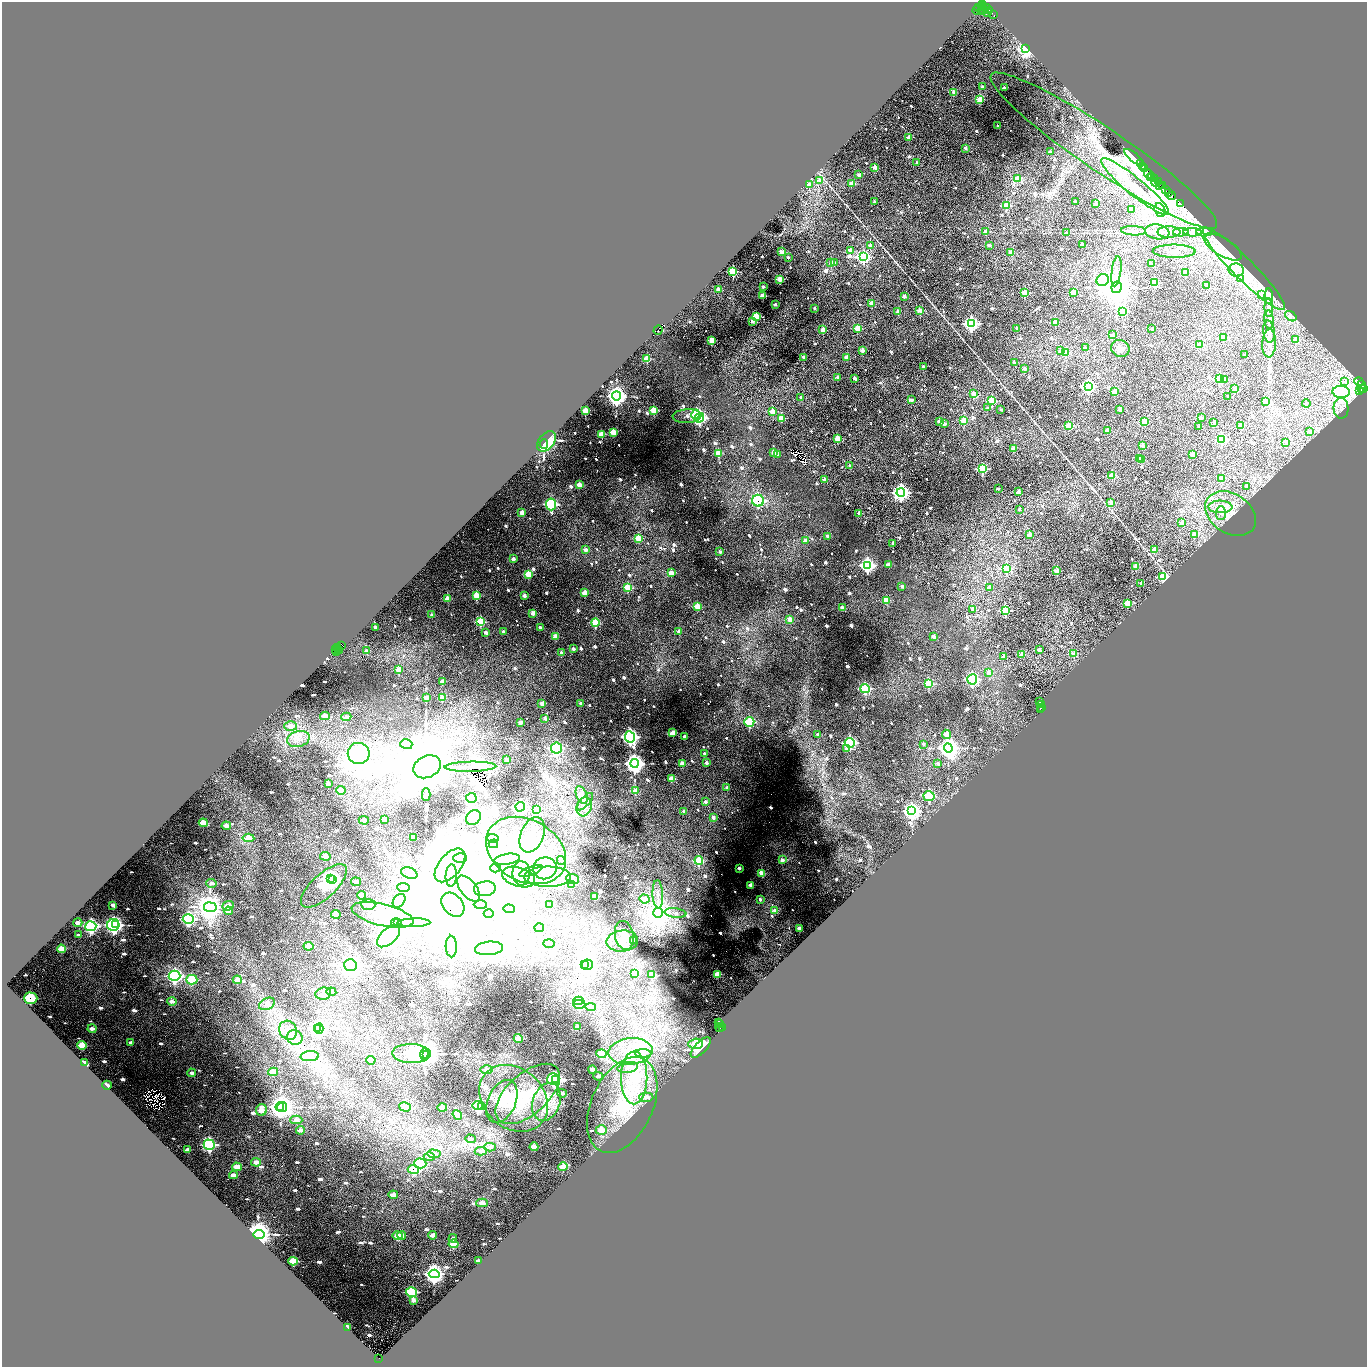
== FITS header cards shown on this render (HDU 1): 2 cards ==
NAXIS1  =                 2729
NAXIS2  =                 2729

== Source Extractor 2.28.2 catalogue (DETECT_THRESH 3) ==
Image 2729 x 2729 px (HDU 1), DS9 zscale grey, zoomed out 1/2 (1 PNG px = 2 x 2 image px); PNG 1369 x 1369 px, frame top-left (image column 1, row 2729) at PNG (2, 2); each listed source drawn as its Kron ellipse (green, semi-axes under 4 px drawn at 4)
Background 0.374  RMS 0.04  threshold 0.121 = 3 sigma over >= 5 px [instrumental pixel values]
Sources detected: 1386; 105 cannot appear on this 1/2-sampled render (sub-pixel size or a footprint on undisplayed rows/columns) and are neither listed nor drawn; of the other 1281, the 500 brightest by FLUX_AUTO listed and drawn (781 fainter detections omitted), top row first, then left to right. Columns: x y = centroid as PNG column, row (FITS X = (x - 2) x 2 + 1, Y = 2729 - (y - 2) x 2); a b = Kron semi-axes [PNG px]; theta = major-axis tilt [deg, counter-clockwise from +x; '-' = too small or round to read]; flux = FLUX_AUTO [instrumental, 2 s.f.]
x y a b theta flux
983 5 3 2 - 760
982 7 2 1 - 370
986 7 3 1 - 580
979 8 2 2 - 350
981 9 4 1 - 210
988 9 5 2 - 540
984 10 4 2 - 1100
977 11 4 3 - 1400
981 12 3 2 - 1000
987 12 3 2 - 970
994 15 2 1 - 240
1026 49 3 3 - 3900
982 87 2 2 - 76
1004 87 2 2 - 43
954 92 2 2 - 130
980 99 3 3 - 300
998 126 2 2 - 56
909 137 2 2 - 180
965 148 2 2 - 53
1104 151 136 21 -34 360
1050 152 2 2 - 76
1133 157 11 4 -40 320
917 163 2 2 - 35
1140 164 2 1 - 630
1143 166 3 2 - 1400
875 168 2 2 - 160
1145 168 2 2 - 690
1149 174 5 4 - 200
859 175 2 2 - 80
1152 177 2 1 - 160
1017 178 3 3 - 160
1150 178 2 1 - 500
1155 179 3 1 - 160
820 180 2 2 - 53
1158 181 3 1 - 400
1155 182 4 2 - 340
851 183 3 2 - 120
809 185 2 2 - 91
1160 185 4 2 - 920
1162 185 3 1 - 450
1135 187 43 8 -39 250
1165 190 2 1 - 150
1168 192 4 3 - 58
1172 196 4 2 - 500
874 201 2 2 - 50
1075 202 2 2 - 51
1096 204 2 2 - 54
1180 204 2 1 - 35
1006 205 3 3 - 450
1131 210 2 2 - 86
1160 210 7 5 -71 620
1133 231 12 4 -3 33
986 232 2 2 - 130
1157 232 12 7 -9 55
1169 232 11 5 0 44
1181 232 8 4 1 45
1192 232 9 4 -2 65
1204 232 8 3 -2 86
1067 233 2 2 - 64
989 245 2 2 - 71
1082 245 2 2 - 75
870 246 2 2 - 98
1223 247 21 8 -31 41
851 251 3 2 - 150
1174 251 21 6 -1 58
781 252 2 2 - 150
1011 252 2 2 - 130
788 257 2 2 - 50
863 257 4 4 - 2100
831 262 2 2 - 120
835 263 2 2 - 61
1152 264 2 2 - 62
1244 269 57 10 -45 210
1236 270 8 6 -8 46
1116 271 15 4 83 49
733 272 3 3 - 640
1185 272 3 2 - 230
1241 278 3 3 - 210
780 279 2 2 - 180
1103 280 6 6 - 1000
1155 283 3 3 - 480
1206 286 3 3 - 33
763 287 2 2 - 70
1117 287 5 5 - 18000
718 289 2 2 - 110
1073 292 2 2 - 110
1025 293 3 3 - 320
1262 294 2 2 - 79
763 296 2 2 - 240
904 296 2 2 - 77
1269 296 8 3 -86 75
775 304 2 2 - 84
872 304 3 2 - 200
814 308 2 2 - 49
1269 308 9 4 -88 55
920 310 2 2 - 150
898 311 2 2 - 100
1122 311 4 4 - 550
1291 316 6 3 -38 64
756 317 3 3 - 590
1269 320 9 4 -85 39
752 321 2 2 - 140
1055 322 2 2 - 140
971 324 4 4 - 2700
858 328 3 3 - 320
1017 328 2 2 - 64
1152 329 2 2 - 43
658 330 5 3 - 180
823 330 2 2 - 170
1269 332 11 5 -83 38
1112 335 2 2 - 39
1223 337 2 2 - 170
712 340 3 2 - 300
1296 340 3 2 - 170
1269 343 14 7 87 52
1200 345 3 3 - 190
1085 348 2 2 - 33
1120 349 9 8 - 49
862 350 2 2 - 130
1061 351 2 2 - 94
1066 352 3 3 - 240
1244 355 2 2 - 42
803 357 2 2 - 37
846 357 2 2 - 100
647 359 3 3 - 160
1014 362 3 2 - 49
923 366 2 2 - 43
1024 368 2 2 - 84
838 378 2 2 - 110
1220 378 4 3 - 370
855 379 2 2 - 120
1224 380 3 3 - 34
1344 381 2 2 - 62
1359 382 5 2 - 620
1361 384 2 1 - 270
1088 386 4 4 - 2800
1235 388 2 2 - 70
1364 388 2 2 - 710
1361 389 3 3 - 620
1360 390 2 2 - 360
1115 392 2 2 - 140
1341 392 8 6 -4 4600
974 394 3 2 - 160
617 396 4 4 - 6700
801 397 2 2 - 38
1228 397 2 2 - 51
911 400 2 2 - 87
992 401 3 3 - 550
1265 401 3 3 - 210
1306 403 4 2 - 44
987 408 2 2 - 54
1341 408 10 7 -87 47
1119 409 2 2 - 90
654 410 4 4 - 180
1001 410 2 2 - 35
585 411 3 3 - 130
773 411 3 3 - 240
696 414 5 4 - 540
687 416 14 7 3 51
699 418 5 4 - 1400
781 418 3 3 - 280
1201 418 2 2 - 77
939 421 2 2 - 84
964 421 4 3 - 300
1144 421 2 2 - 170
1214 422 2 2 - 76
944 424 2 2 - 61
1069 426 3 3 - 300
1241 426 2 2 - 160
1199 427 2 2 - 52
1107 430 2 2 - 99
613 432 4 3 - 130
1310 432 3 3 - 40
602 434 4 3 - 120
837 439 3 2 - 340
1221 439 4 3 - 1200
547 441 12 7 51 470
1286 442 3 2 - 160
544 444 5 2 - 130
1143 445 2 2 - 87
1013 448 2 2 - 85
774 452 3 3 - 81
718 453 4 3 - 150
777 454 4 3 - 39
1193 454 2 2 - 100
1140 459 2 2 - 44
1141 460 2 2 - 96
850 465 2 2 - 34
982 469 3 3 - 1100
1112 476 3 3 - 250
1221 478 2 2 - 120
825 479 2 2 - 120
579 485 3 3 - 110
1247 486 2 2 - 93
998 489 2 2 - 50
1018 491 2 2 - 73
901 492 4 4 - 5200
758 501 6 6 - 730
1111 503 2 2 - 100
551 504 6 5 - 840
1220 507 12 6 -1 67
1019 509 2 2 - 39
522 513 3 3 - 73
858 513 2 2 - 48
1221 513 7 5 88 37
1231 514 27 19 -33 240
1181 523 2 2 - 76
1029 534 2 2 - 70
1194 535 2 2 - 120
828 536 3 3 - 64
638 538 4 3 - 150
805 540 3 3 - 44
893 543 2 2 - 40
585 550 3 3 - 56
1154 550 2 2 - 150
720 552 3 2 - 37
513 559 3 3 - 47
867 565 4 4 - 2500
889 565 3 3 - 96
1136 566 2 2 - 170
1006 569 3 3 - 840
1057 571 2 2 - 140
671 573 3 3 - 92
528 574 4 3 - 200
1163 577 4 3 - 810
1141 583 2 2 - 37
902 586 3 2 - 41
628 587 4 3 - 170
989 587 3 2 - 77
585 593 3 3 - 120
476 595 4 3 - 160
524 595 3 2 - 48
448 598 3 3 - 110
886 600 3 3 - 160
1127 603 3 3 - 270
697 606 4 3 - 120
842 608 3 3 - 51
973 609 3 2 - 63
1005 610 3 3 - 710
533 613 3 3 - 80
432 615 3 3 - 39
790 619 3 3 - 84
480 622 4 4 - 300
595 623 4 4 - 260
375 627 3 2 - 37
540 628 3 2 - 50
679 631 3 2 - 54
503 632 3 2 - 36
486 633 3 2 - 51
933 636 3 3 - 56
555 637 3 3 - 86
341 645 4 3 - 1000
338 647 3 1 - 120
335 649 2 1 - 310
573 649 3 2 - 45
338 650 2 1 - 100
340 650 2 1 - 180
1039 650 2 2 - 110
336 651 3 2 - 380
366 651 4 3 - 38
562 653 3 3 - 47
1021 654 2 2 - 52
1074 654 3 3 - 230
1003 656 2 2 - 47
398 670 3 3 - 110
989 673 3 3 - 56
972 679 5 5 - 1300
443 681 3 3 - 62
929 683 4 4 - 200
865 689 5 4 - 540
426 698 4 3 - 50
442 698 3 3 - 89
1039 702 2 2 - 240
542 703 3 3 - 78
581 704 3 2 - 35
1041 704 2 2 - 280
1041 708 3 2 - 86
1040 710 3 2 - 59
325 716 5 3 - 82
346 717 5 4 - 39
545 718 3 2 - 44
520 722 3 2 - 53
749 722 5 5 - 370
291 726 6 5 - 92
673 733 3 3 - 100
947 734 4 4 - 90
818 735 3 3 - 41
630 737 5 5 - 3000
685 737 3 2 - 54
298 739 11 8 14 85
850 743 5 5 - 1200
406 744 6 5 - 34
923 744 4 3 - 33
557 748 6 5 - 720
948 748 5 4 - 8600
846 749 3 3 - 47
359 753 11 10 - 2400
704 754 3 2 - 33
507 759 3 2 - 36
635 763 4 4 - 7700
707 763 3 2 - 33
938 763 3 3 - 41
682 764 3 3 - 84
427 767 14 11 26 72000
470 767 26 5 1 63
671 779 3 3 - 97
328 783 4 2 - 53
727 788 3 2 - 44
341 790 5 3 - 68
636 791 3 3 - 110
426 795 6 3 89 38
582 795 9 5 -68 76
929 796 5 5 - 490
471 798 5 5 - 330
585 802 11 4 47 36
705 802 3 3 - 40
520 807 4 4 - 1600
584 807 9 7 72 57
537 809 4 3 - 73
684 811 3 2 - 41
911 811 4 4 - 5100
713 817 3 3 - 45
473 818 8 6 38 240
384 819 4 2 - 37
364 820 5 3 - 54
203 823 4 3 - 110
226 826 4 3 - 59
532 835 19 11 68 94
248 838 6 4 -5 98
414 838 4 3 - 34
493 838 5 4 - 85
493 844 5 4 - 210
526 850 42 31 -28 900
325 856 5 4 - 62
460 858 7 4 -1 47
507 859 13 5 9 46
561 860 4 3 - 38
699 860 4 4 - 240
782 860 3 3 - 62
450 865 20 11 50 140
495 868 5 3 - 43
545 868 12 11 - 280
739 868 3 2 - 40
531 871 12 3 21 43
409 873 8 5 -19 41
521 873 12 9 89 98
762 873 4 3 - 120
451 876 11 5 87 44
519 877 17 9 -17 120
548 877 23 10 1 440
330 879 3 3 - 1900
332 879 2 2 - 2400
572 879 6 5 - 46
356 882 5 3 - 44
212 883 5 3 - 37
571 884 4 3 - 83
751 885 3 3 - 100
324 886 29 12 43 490
403 888 6 4 -7 76
469 888 15 8 -51 4000
485 889 11 7 7 65
658 894 14 5 -88 55
361 895 4 3 - 60
595 896 3 3 - 120
644 899 5 4 - 74
760 899 3 2 - 33
399 901 7 5 53 160
113 905 4 2 - 34
368 905 7 5 -2 110
453 905 13 9 -50 130000
480 905 6 2 0 33
550 905 3 2 - 36
228 906 6 4 22 98
210 907 6 5 - 9900
509 909 6 4 -2 38
228 911 4 3 - 58
775 911 4 3 - 66
658 913 5 5 - 11000
675 913 11 4 -7 35
336 914 5 4 - 110
489 914 5 3 - 190
383 915 31 11 -13 1000
188 919 5 4 - 1400
78 922 4 3 - 45
395 923 4 3 - 3600
398 923 3 2 - 7800
414 923 16 4 1 68
113 925 6 6 - 2600
116 925 2 1 - 2500
91 926 5 5 - 1700
539 928 5 4 - 90
799 928 3 2 - 69
79 935 4 2 - 36
624 935 14 9 -78 59
388 936 14 7 43 3600
634 940 3 3 - 53
622 941 16 10 4 79
549 943 6 3 -2 38
309 946 5 4 - 120
451 947 11 5 -88 36
489 948 14 6 5 95
61 949 4 3 - 83
350 965 6 6 - 3600
585 965 3 2 - 2400
587 965 5 5 - 5300
635 973 4 3 - 120
718 974 4 3 - 190
652 975 3 3 - 140
174 976 6 5 - 1600
192 980 5 4 - 300
237 980 4 3 - 72
331 992 5 4 - 86
323 993 8 6 9 50
31 998 7 5 -1 290
172 1001 4 3 - 58
578 1001 5 4 - 710
267 1004 8 5 26 35
579 1004 6 4 0 440
591 1007 5 3 - 65
718 1022 2 1 - 210
720 1024 2 2 - 250
577 1026 4 2 - 39
317 1028 4 3 - 2700
319 1028 5 4 - 3000
719 1028 4 3 - 79
723 1028 2 1 - 88
92 1029 4 3 - 55
288 1030 10 8 -58 70
295 1037 8 7 - 100
518 1038 5 4 - 190
131 1042 4 2 - 36
696 1044 7 5 4 90
82 1045 4 3 - 140
701 1047 13 6 46 320
630 1051 22 13 5 290
411 1053 19 9 -1 1200
643 1053 8 4 0 36
424 1054 5 3 - 4100
427 1054 3 3 - 12000
601 1054 5 4 - 360
310 1056 9 5 4 54
371 1060 5 3 - 94
84 1062 3 2 - 37
628 1067 10 5 9 62
592 1069 4 3 - 75
487 1070 6 4 -1 50
273 1072 5 4 - 100
192 1073 4 3 - 33
598 1076 4 3 - 38
634 1078 26 13 89 580
553 1079 6 6 - 1700
556 1079 2 2 - 1800
107 1085 5 3 - 34
562 1093 4 3 - 35
528 1094 39 20 42 420
646 1097 7 4 -2 53
513 1098 37 30 -41 550
502 1101 22 14 66 150
546 1102 19 13 71 190
477 1105 5 4 - 1200
622 1105 51 30 65 960
280 1107 4 2 - 2500
282 1107 5 4 - 8100
405 1107 6 4 -16 75
482 1107 3 3 - 170
442 1108 5 3 - 67
261 1110 6 5 - 96
457 1115 5 4 - 150
296 1120 6 4 -2 48
300 1130 4 3 - 53
601 1130 5 4 - 95
470 1139 5 3 - 38
209 1145 5 5 - 1200
490 1147 6 4 -3 49
534 1147 4 3 - 93
188 1150 4 2 - 52
481 1151 6 4 -1 54
434 1154 7 4 -2 41
429 1157 5 3 - 48
256 1162 5 3 - 59
420 1163 6 5 - 510
237 1167 5 3 - 96
563 1167 4 3 - 93
413 1170 5 4 - 440
233 1175 4 3 - 66
393 1195 5 3 - 75
482 1203 6 4 -1 72
259 1234 5 3 - 17000
402 1235 4 3 - 61
432 1235 4 3 - 66
397 1236 5 4 - 86
453 1238 4 3 - 41
454 1244 5 4 - 140
293 1261 4 3 - 200
478 1261 4 2 - 60
434 1274 5 4 - 5700
412 1292 5 4 - 430
414 1300 4 3 - 39
348 1327 3 2 - 41
379 1358 2 2 - 110
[781 fainter detections neither listed nor drawn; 105 sub-pixel or undisplayed-footprint detections neither listed nor drawn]